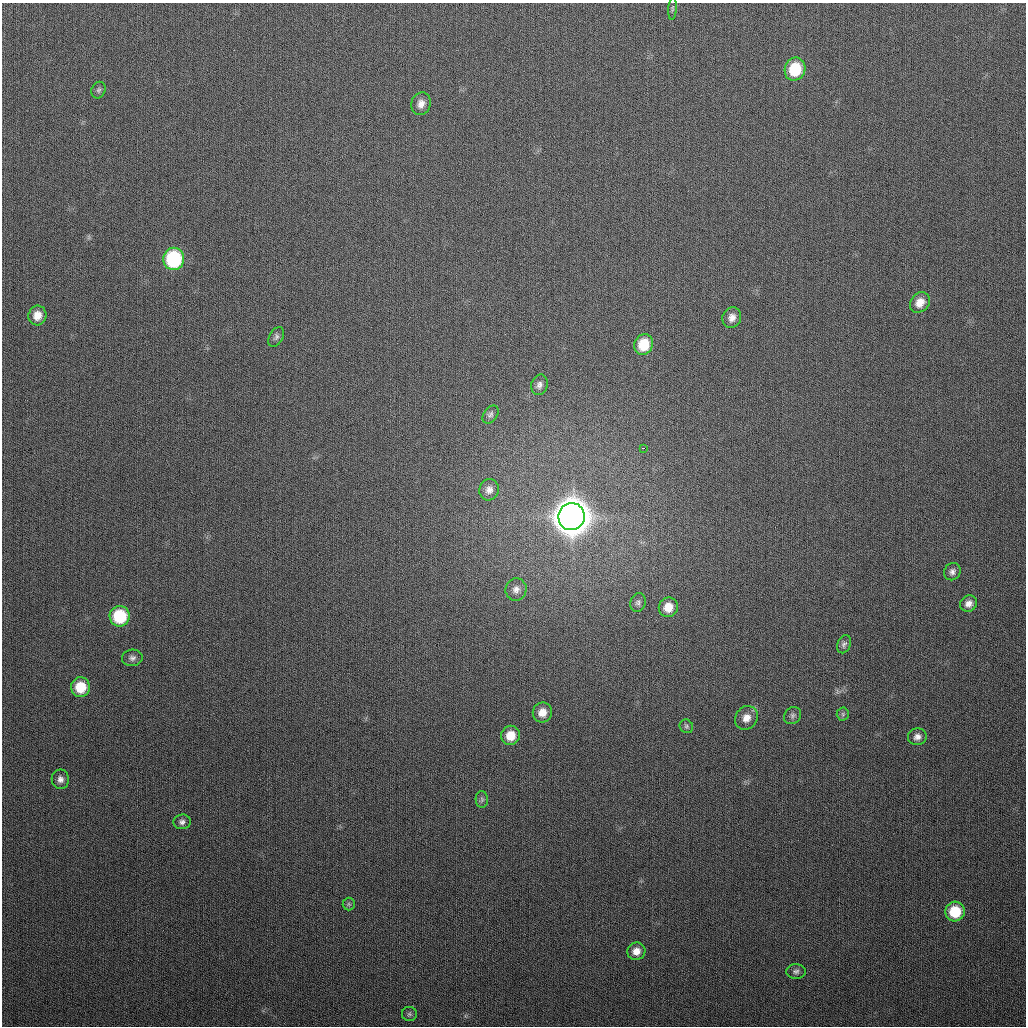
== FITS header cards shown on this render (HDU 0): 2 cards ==
NAXIS1  =                 1024
NAXIS2  =                 1024

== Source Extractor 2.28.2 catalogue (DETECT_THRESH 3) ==
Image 1024 x 1024 px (HDU 0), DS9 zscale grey, 1 PNG px = 1 image px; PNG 1028 x 1028 px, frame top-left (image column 1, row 1024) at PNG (2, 3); each listed source drawn as its Kron ellipse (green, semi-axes under 4 px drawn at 4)
Background 290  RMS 11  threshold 33.8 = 3 sigma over >= 5 px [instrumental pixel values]
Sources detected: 39; all 39 listed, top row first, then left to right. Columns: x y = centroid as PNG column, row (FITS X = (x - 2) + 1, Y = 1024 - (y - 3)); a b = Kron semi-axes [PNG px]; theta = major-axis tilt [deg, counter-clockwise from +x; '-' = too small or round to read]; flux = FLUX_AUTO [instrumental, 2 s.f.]
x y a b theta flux
672 9 11 4 86 1.4e+03
795 69 12 10 68 3.0e+04
98 90 8 7 - 2.0e+03
421 104 11 9 71 5.6e+03
174 259 11 10 - 7.7e+04
920 302 11 9 49 8.1e+03
37 315 10 9 - 8.3e+03
732 318 11 9 69 5.6e+03
276 337 11 7 59 2.4e+03
644 344 10 9 - 2.0e+04
539 385 10 8 74 3.3e+03
490 414 10 6 54 2.3e+03
643 448 3 2 - 1.8e+03
489 490 11 9 73 4.9e+03
571 517 13 13 - 2.5e+06
952 572 9 8 - 3.2e+03
516 589 11 10 - 4.8e+03
638 602 9 7 68 2.3e+03
969 604 9 8 - 4.6e+03
668 607 10 9 - 1.0e+04
120 616 10 10 - 4.2e+04
844 644 9 6 67 2.3e+03
132 658 10 8 5 3.0e+03
80 687 10 9 - 2.0e+04
542 712 10 9 - 8.1e+03
843 714 6 6 - 1.6e+03
793 716 9 8 - 2.4e+03
746 718 12 11 - 7.9e+03
686 726 7 6 - 1.6e+03
511 735 10 9 - 1.3e+04
917 737 9 8 - 4.1e+03
60 779 10 8 -82 4.1e+03
482 799 8 6 -89 1.7e+03
182 822 9 7 5 3.0e+03
349 904 6 6 - 1.5e+03
955 911 10 9 - 2.5e+04
636 951 9 8 - 6.7e+03
796 971 10 7 0 2.6e+03
409 1014 7 7 - 1.8e+03